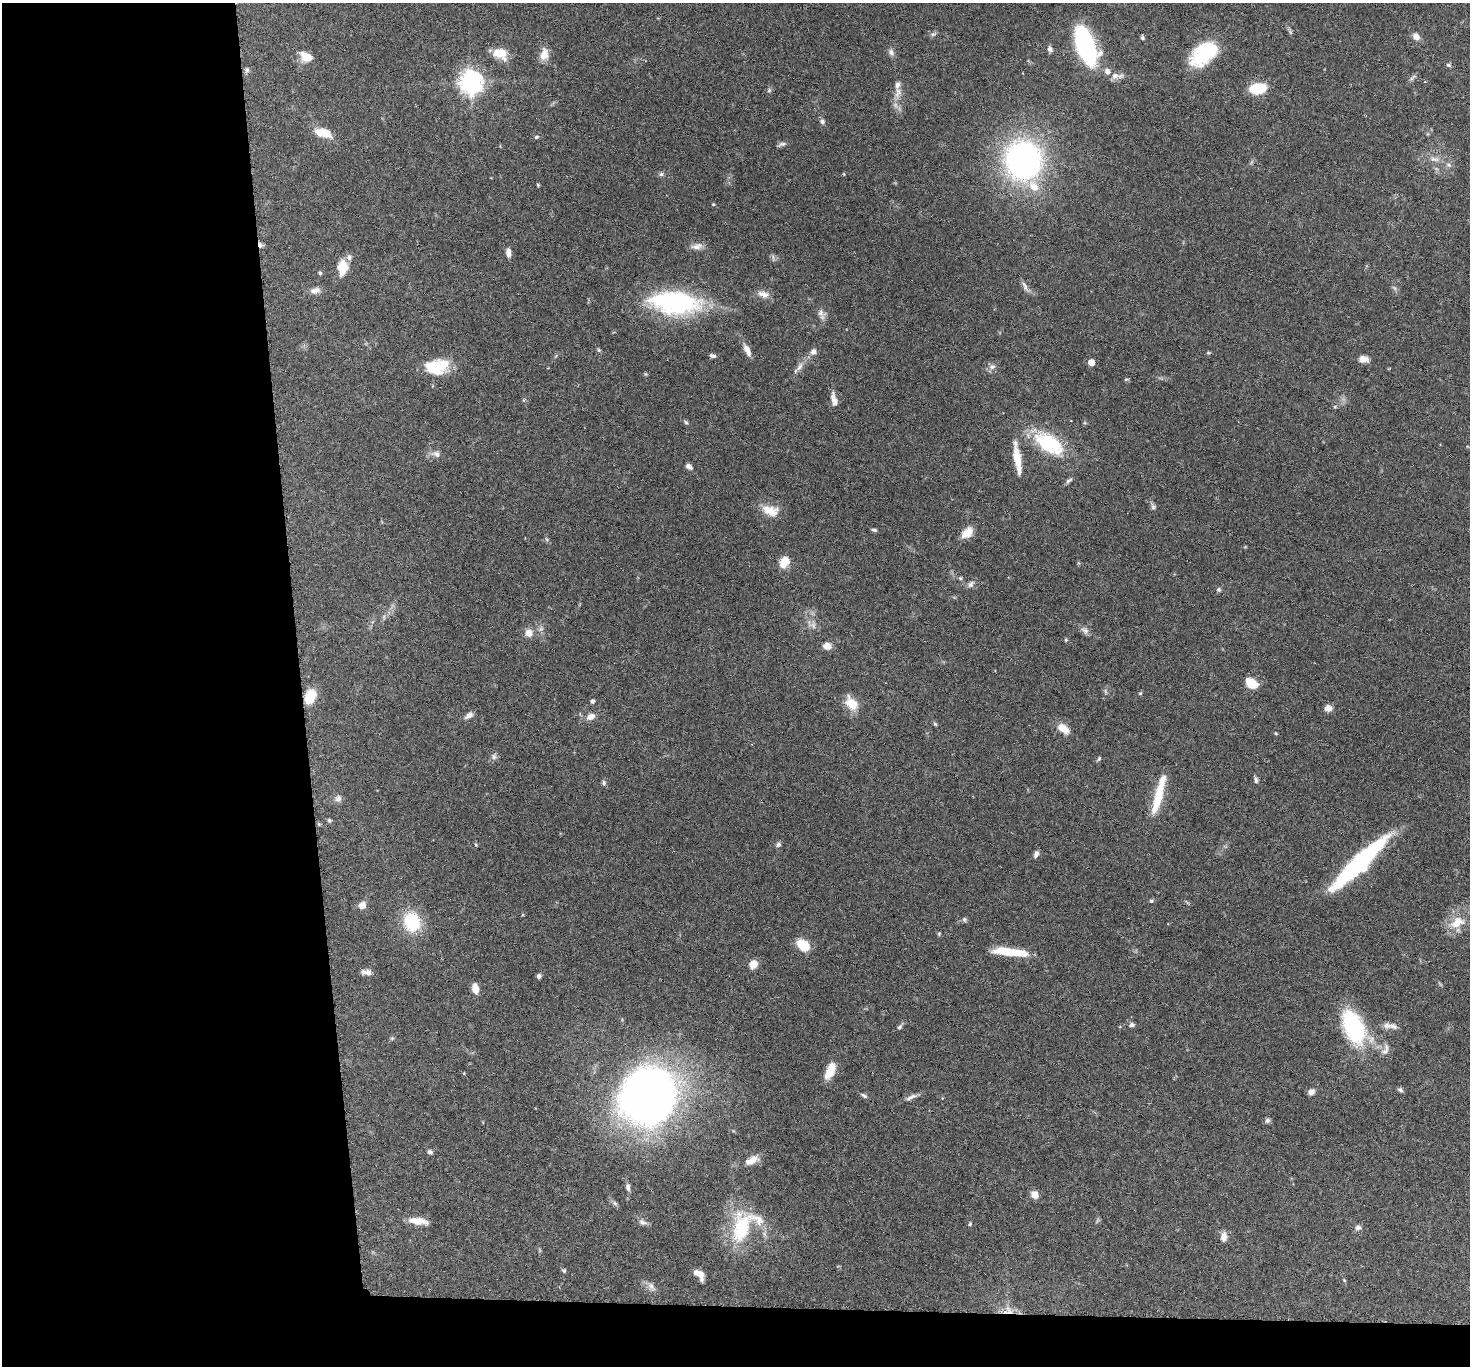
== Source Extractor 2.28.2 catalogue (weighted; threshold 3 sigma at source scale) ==
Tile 7 of 3 x 3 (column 1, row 3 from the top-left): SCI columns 5-1472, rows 166-1529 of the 4413 x 4384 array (HDU 1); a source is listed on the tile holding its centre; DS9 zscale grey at full resolution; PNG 1472 x 1368 px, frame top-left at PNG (2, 3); no overlay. Shown black and unused: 23% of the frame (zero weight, under 3 of 6 exposures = <1% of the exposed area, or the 3 px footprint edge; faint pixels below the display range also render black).
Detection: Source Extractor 2.28.2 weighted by HDU 2 'WHT'; one run over the whole footprint, this tile lists its part. Background 0.0858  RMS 0.003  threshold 0.0122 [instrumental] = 3 sigma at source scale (4.09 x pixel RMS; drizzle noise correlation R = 1.36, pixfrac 0.8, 0.05/0.05 arcsec/px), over >= 5 px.
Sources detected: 151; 4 too faint to see at this stretch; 1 inside a brighter object's white glare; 1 cosmic-ray / hot-pixel residue — not listed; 11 inside a brighter listed object's ellipse — not listed separately; the other 134 listed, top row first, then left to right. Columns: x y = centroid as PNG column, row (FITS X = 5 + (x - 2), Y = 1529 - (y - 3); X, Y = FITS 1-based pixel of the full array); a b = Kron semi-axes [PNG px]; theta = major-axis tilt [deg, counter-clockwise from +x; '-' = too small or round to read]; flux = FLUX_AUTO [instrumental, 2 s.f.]
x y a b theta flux
1290 32 7 4 -71 0.47
933 34 8 5 26 0.63
1416 36 9 7 -44 1.6
1142 38 5 5 - 0.49
1085 45 26 10 -70 86
1050 49 8 5 -74 0.84
891 52 10 7 -64 1
1204 53 29 17 40 20
500 54 17 11 -24 5.3
544 54 17 10 81 2.9
306 57 16 11 -31 3.4
1449 65 7 5 -16 0.49
247 70 8 5 83 0.69
1115 76 12 9 17 1.7
471 82 8 7 - 220
1258 88 13 7 10 13
769 90 6 5 - 0.51
898 92 18 9 79 2.7
822 121 7 6 - 0.71
323 133 23 10 -15 4.7
536 137 6 5 - 0.45
782 144 11 5 18 0.78
1434 159 14 7 -1 1.7
1023 160 31 28 -84 86
1449 165 8 5 -27 0.8
661 174 6 6 - 0.58
844 174 5 3 - 0.22
538 185 4 4 - 0.34
713 204 4 4 - 0.27
697 246 17 8 8 1.8
508 253 9 5 -84 1.6
342 268 18 12 84 4.5
320 273 5 4 - 0.44
1025 287 18 5 -61 1.2
315 290 14 8 12 1.5
763 294 16 9 -15 2.3
675 303 51 22 -5 47
820 313 14 9 -36 1.5
599 350 5 5 - 0.39
747 350 17 6 -64 2.3
813 352 8 7 - 1.3
1208 353 5 4 - 0.31
712 356 8 5 -15 0.72
1364 359 11 8 -13 1.9
1091 362 5 5 - 4.2
992 366 9 7 15 1.2
800 367 15 7 58 1.6
434 369 27 16 22 11
1126 379 6 4 1 0.35
834 400 17 6 -76 2.2
686 422 7 4 -37 0.47
1048 443 41 21 -39 17
436 454 14 8 -16 1.6
1017 459 29 7 -80 6.5
689 466 8 6 -34 1.1
1069 480 11 5 32 0.7
1153 507 10 5 -76 0.74
770 510 23 13 -14 4.3
874 530 7 4 -15 0.49
967 533 15 10 42 3.1
546 539 6 4 -70 0.41
784 562 12 8 66 4.4
960 578 6 5 - 0.42
971 584 11 7 52 1
1219 590 6 5 - 0.54
812 625 16 8 -35 1.7
1085 630 11 8 -29 1.2
529 633 8 8 - 2.4
1066 640 5 5 - 0.33
827 646 9 7 -6 2.3
1252 683 13 9 -34 5.5
1140 693 5 4 - 0.35
310 697 11 8 65 9.5
592 701 5 4 - 0.65
852 703 15 10 -51 5.6
1328 708 8 7 - 1.7
469 715 12 7 34 1.2
590 717 10 7 22 2
935 724 6 4 -45 0.39
1063 728 16 9 -36 3.4
1276 733 5 3 - 0.28
494 756 10 7 81 0.92
1099 759 7 4 52 0.41
1256 780 10 5 -85 0.71
604 783 7 5 -81 0.66
1158 798 40 9 75 9
338 799 10 8 78 1.2
329 820 7 5 -74 0.44
319 824 5 5 - 0.35
778 845 7 7 - 0.68
1036 854 9 5 67 0.94
1359 863 65 13 44 38
1151 901 5 5 - 0.43
362 905 8 7 - 1.8
964 919 7 5 -76 0.52
412 922 13 11 -73 18
1457 922 23 14 29 5.7
939 933 5 4 - 0.33
803 945 14 10 -38 5.7
1008 952 29 9 -7 8.7
753 964 10 9 - 2.2
366 972 13 6 -9 1.5
539 976 5 4 - 0.92
475 988 10 6 -81 2.6
1132 1025 8 6 14 0.8
1387 1026 11 8 -4 1.5
899 1027 8 5 50 0.64
1354 1027 47 26 -63 24
392 1038 6 5 - 0.41
1385 1051 12 8 15 1.4
830 1070 20 9 67 4.7
464 1073 4 3 - 0.19
1400 1090 7 6 - 0.6
1311 1092 7 6 - 1.4
864 1095 10 4 -30 0.62
649 1096 35 31 46 340
911 1097 17 6 24 1.3
1267 1120 7 6 - 0.65
430 1152 6 5 - 0.69
752 1160 18 9 27 2.9
628 1187 9 5 -82 0.98
1034 1194 8 7 - 2.3
615 1203 7 6 - 0.64
418 1221 21 7 -6 3.7
642 1222 12 7 -19 1.2
970 1224 5 4 - 0.38
1358 1227 8 7 - 0.96
741 1228 48 25 81 18
1224 1237 13 8 84 1.7
564 1271 6 6 - 0.49
699 1274 12 7 -46 2.7
1344 1280 5 4 - 0.27
651 1287 13 8 -58 1.6
1008 1310 15 14 - 3.2
Overlapping masked pixels (flux is a lower limit): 1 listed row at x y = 1008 1310